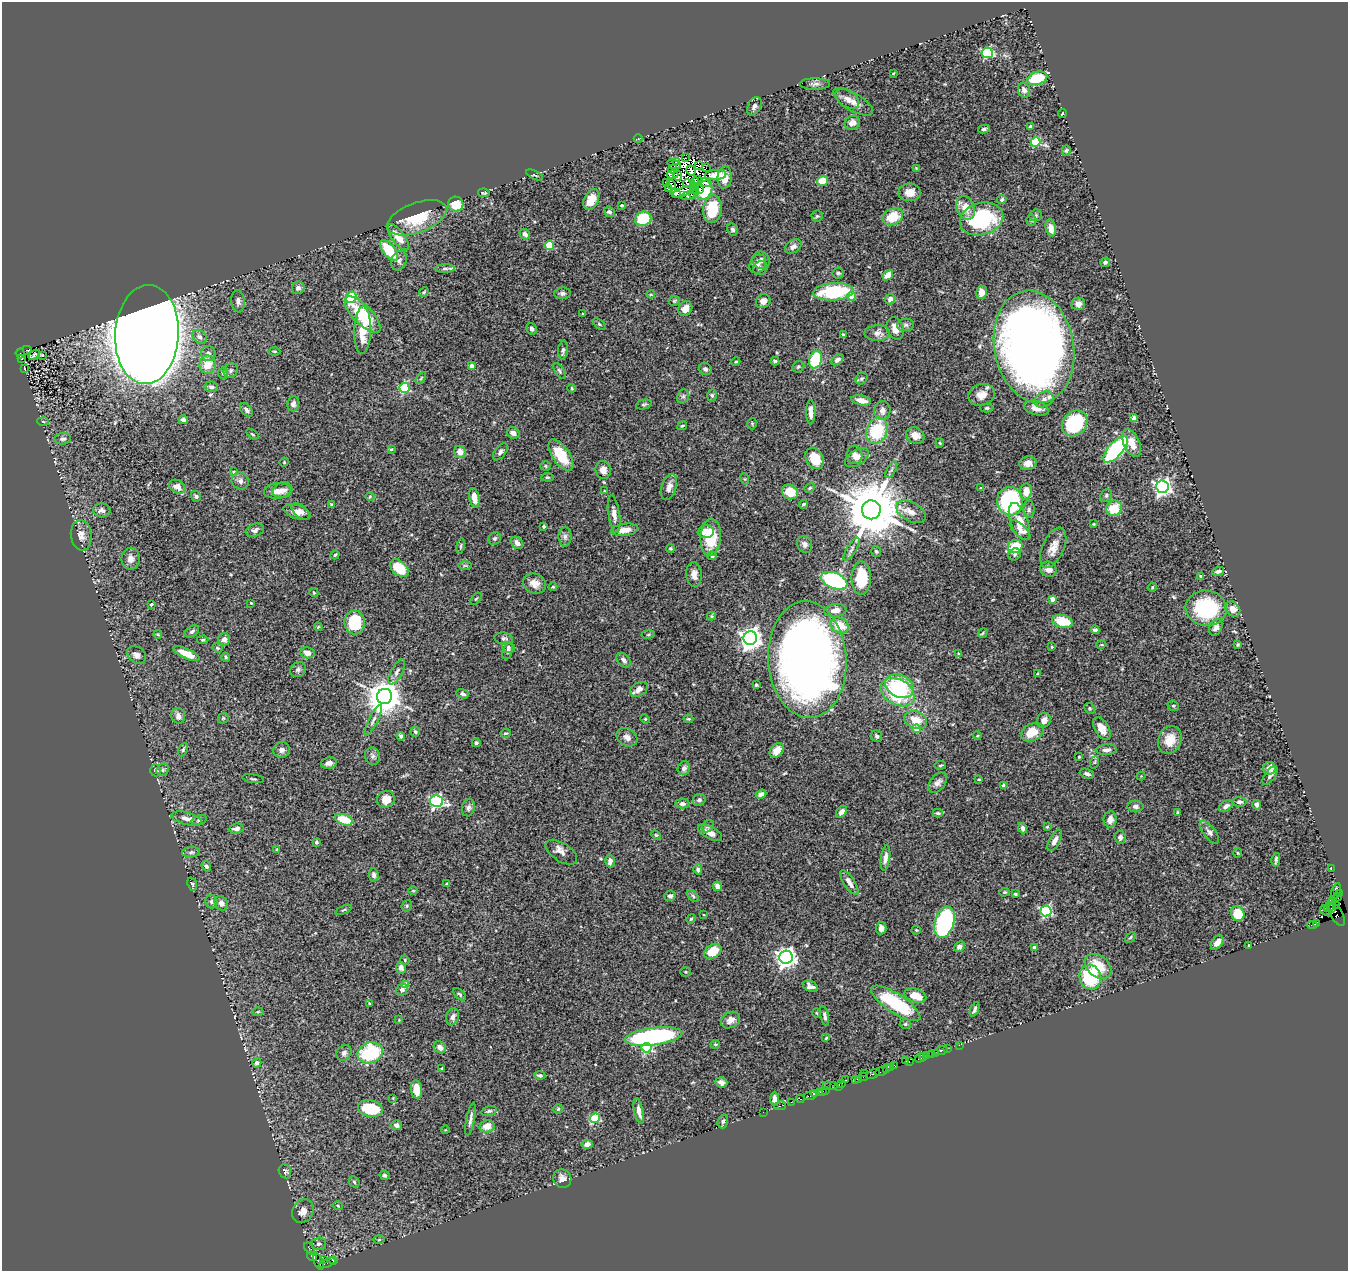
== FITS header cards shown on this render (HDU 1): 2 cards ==
NAXIS1  =                 1346
NAXIS2  =                 1269

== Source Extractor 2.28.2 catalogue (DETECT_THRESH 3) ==
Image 1346 x 1269 px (HDU 1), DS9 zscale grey, 1 PNG px = 1 image px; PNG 1350 x 1273 px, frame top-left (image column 1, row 1269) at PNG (2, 2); each listed source drawn as its Kron ellipse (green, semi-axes under 4 px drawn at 4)
Background 0.756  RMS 0.027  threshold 0.0813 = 3 sigma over >= 5 px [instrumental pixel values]
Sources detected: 492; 13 with non-positive FLUX_AUTO (blend fragments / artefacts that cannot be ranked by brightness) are neither listed nor drawn; the other 479 listed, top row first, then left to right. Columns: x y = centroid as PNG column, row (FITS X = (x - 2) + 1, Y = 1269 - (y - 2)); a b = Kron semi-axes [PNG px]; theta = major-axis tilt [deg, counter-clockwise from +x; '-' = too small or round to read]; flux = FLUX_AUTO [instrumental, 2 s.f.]
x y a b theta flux
987 53 6 5 - 170
893 73 3 2 - 1.4
1037 78 10 6 16 62
815 84 15 5 0 6.5
1024 90 8 6 -68 8.3
847 99 13 8 -35 11
853 102 22 9 -31 16
754 106 10 6 61 7.3
1062 113 4 3 - 1.5
852 123 8 6 24 12
1031 127 4 3 - 4.5
984 129 6 4 8 3.1
638 139 4 3 - 1.3
1035 142 5 4 - 110
1066 150 5 4 - 2.8
685 158 3 2 - 4.3
676 161 3 2 - 7.2
674 164 7 4 -21 5.1
698 166 3 2 - 0.31
706 168 2 2 - 1.1
916 168 4 4 - 1.5
673 169 4 3 - 1.3
691 170 5 3 - 3.8
673 174 6 2 -3 3
535 175 9 2 -25 1.9
715 175 11 5 5 4.8
678 176 5 3 - 2.1
725 177 11 7 86 23
697 180 3 2 - 1.4
822 181 5 5 - 28
666 182 4 4 - 1.7
695 182 4 2 - 0.65
705 182 6 2 -8 3.5
688 184 5 2 - 0.82
671 185 4 2 - 3.1
694 186 3 2 - 1.9
669 189 3 3 - 2.6
699 190 3 3 - 4.3
704 190 10 7 62 63
694 191 8 3 74 0.41
683 192 12 4 20 3.3
910 192 11 9 0 18
484 193 6 3 -9 2.2
676 193 5 3 - 8.2
688 196 7 3 12 8.8
1002 199 5 4 - 3.7
591 200 11 7 63 28
456 204 7 7 - 42
622 205 3 2 - 2.2
966 208 12 9 -67 24
712 209 14 9 83 60
609 212 5 5 - 4.7
1035 215 6 5 - 3
817 216 5 5 - 2.6
893 217 10 8 28 48
417 218 31 15 20 65
643 219 8 7 - 70
982 219 22 16 16 180
1031 220 5 5 - 2.5
1051 228 9 5 -78 15
732 229 6 5 - 3.5
525 234 5 5 - 7.6
398 237 16 6 -53 25
550 246 4 4 - 72
793 247 9 6 33 7
389 250 12 6 -51 77
761 260 9 8 - 7.1
399 261 10 7 71 6
1105 262 5 4 - 4
758 264 10 7 57 8.1
760 268 7 6 - 3.7
445 269 10 4 1 4.4
838 273 5 5 - 3
888 275 6 4 47 20
298 288 6 6 - 7.4
424 292 5 4 - 2.1
833 292 20 8 4 120
981 292 6 5 - 15
562 293 8 6 5 5.1
651 294 4 4 - 1.8
851 296 4 4 - 38
351 297 6 5 - 140
890 299 5 5 - 6.4
238 301 11 7 -84 7.5
674 301 6 5 - 2.3
763 301 7 6 - 8.8
1078 304 7 6 - 8.9
685 308 8 6 51 15
583 314 3 2 - 1.4
363 315 24 9 -46 91
599 324 7 4 -36 2.8
906 325 8 6 3 5.2
895 328 11 8 -70 15
532 329 6 5 - 5.8
363 330 24 8 88 42
877 333 13 7 1 11
147 335 49 32 87 6400
843 335 4 3 - 2.6
199 337 8 6 -46 6.6
1034 347 56 39 -79 2000
563 350 9 5 84 4.3
24 351 8 3 20 330
274 351 6 3 -1 1.9
20 353 5 3 - 150
208 354 7 7 - 8
34 355 6 4 37 2.4
42 356 3 3 - 5.7
21 359 3 3 - 56
816 360 9 6 73 97
837 360 7 4 40 6.8
775 361 4 3 - 3.3
736 362 4 4 - 2.4
208 365 9 8 - 31
472 366 4 3 - 10
798 367 6 5 - 3
24 368 3 2 - 1.5
705 369 6 5 - 4.7
231 370 7 6 - 4.7
560 371 9 4 -57 3.7
223 373 6 5 - 3.2
421 378 7 3 54 2.3
862 378 6 5 - 3.4
211 387 7 5 -11 5.4
404 388 5 5 - 150
572 388 4 3 - 2.1
712 395 6 4 -88 3.1
982 395 13 10 18 21
683 396 7 5 68 4.1
1044 399 10 7 25 11
861 400 10 5 -12 13
293 404 8 6 76 6.7
644 404 8 5 13 3.3
987 408 6 4 0 2.8
1036 408 13 7 -15 14
246 410 8 5 -47 5.4
882 410 9 8 - 10
811 412 12 4 -90 13
1134 418 4 4 - 5.7
183 420 5 4 - 6.9
43 421 5 3 - 2
1075 423 14 11 46 140
752 424 6 5 - 2.5
682 426 5 3 - 2.2
877 431 13 10 69 92
513 433 6 5 - 8.8
252 434 7 3 -36 2.1
915 435 9 8 - 15
63 439 8 5 5 5.2
940 443 4 4 - 2
1132 443 15 8 -66 26
391 449 3 3 - 2.1
1116 449 16 7 48 220
460 452 6 6 - 13
500 452 10 5 52 5.2
561 455 18 8 -55 46
854 455 9 8 - 9.3
815 458 11 8 -60 41
857 458 13 7 33 12
284 462 5 4 - 2.2
1028 463 8 6 11 13
545 466 5 4 - 2.3
603 470 9 7 -77 13
891 470 9 4 60 4.3
234 472 4 3 - 3.5
547 477 6 4 -6 2.4
745 479 6 3 -71 2.1
240 481 9 8 - 6.6
177 487 8 6 -31 13
669 487 13 7 73 13
1162 487 6 6 - 720
810 488 5 3 - 2.5
981 488 4 3 - 1.4
283 490 10 8 18 11
277 491 13 7 5 16
605 491 4 3 - 1.6
790 492 8 7 - 34
1026 492 8 6 81 19
196 496 5 4 - 3.3
370 496 5 3 - 1.6
1106 496 7 5 61 3.6
474 498 9 5 -79 18
1010 501 14 13 - 300
804 504 4 3 - 2.7
332 505 4 4 - 3.4
1114 508 8 7 - 42
1029 509 9 5 89 4.9
102 510 9 7 -5 6.8
871 510 9 9 - 16000
300 511 10 6 -42 7.4
297 512 14 6 -19 13
911 512 16 9 -29 18
614 514 19 6 -82 13
1019 521 19 8 -70 31
1094 524 3 3 - 1.7
544 526 3 3 - 3.3
255 530 9 6 18 6.6
625 530 14 6 7 18
1020 530 13 6 -43 8.7
706 532 8 6 5 21
81 535 15 10 -84 15
565 537 10 6 90 6.4
711 537 19 10 86 61
495 538 6 6 - 4
517 543 7 5 -51 8.2
805 544 9 7 -65 6.6
461 546 8 3 79 2.3
1015 547 7 6 - 49
670 548 4 4 - 2.6
1053 548 21 10 66 22
852 549 13 4 57 5.9
876 551 5 4 - 3.3
1015 554 6 5 - 3.2
335 555 4 3 - 2.6
712 556 4 4 - 5.3
131 559 11 9 -88 11
465 565 6 4 0 3
399 568 11 7 -41 58
1049 569 8 7 - 10
1218 571 6 4 15 6.4
694 574 12 7 -83 13
1201 576 4 3 - 2.4
861 578 16 10 90 59
834 581 14 8 -22 190
535 583 11 9 -23 16
553 587 4 4 - 1.7
1152 587 5 4 - 1.8
314 593 4 3 - 1.4
476 599 7 3 53 2.1
1052 599 4 4 - 15
251 603 3 3 - 1.4
151 604 3 3 - 3.3
1206 608 20 17 -6 130
1233 609 8 6 -43 15
835 610 11 6 6 12
712 616 4 4 - 2.3
1062 621 10 6 -12 47
355 622 12 10 -84 96
840 625 9 7 -27 40
318 627 4 4 - 1.7
1216 627 8 6 67 10
1095 630 4 3 - 4.3
192 631 8 5 33 4.5
983 633 5 3 - 2
158 634 4 4 - 1.9
648 634 7 3 9 2.2
504 638 9 6 -10 4.7
750 638 7 6 - 1400
224 639 6 5 - 8.1
203 640 6 4 3 2.6
1238 644 3 3 - 2.3
1101 645 5 3 - 1.8
508 647 6 5 - 3.5
1052 647 4 4 - 1.7
217 648 5 4 - 2.1
508 651 8 5 69 4.1
308 653 7 5 -11 11
186 654 14 5 -24 31
958 654 4 3 - 1.8
137 655 10 7 -37 9.7
226 657 4 4 - 2.5
624 660 8 5 -48 7.6
807 660 58 39 -87 1600
298 670 8 7 - 5.2
397 672 14 5 62 7.1
1038 673 3 2 - 1.3
756 685 3 3 - 2.1
899 686 15 11 -27 95
639 689 9 6 29 15
898 692 18 12 -30 120
462 694 6 4 -19 5.1
385 696 7 7 - 4300
1173 706 6 5 - 3
1090 708 6 5 - 2.8
178 716 8 7 - 10
223 718 6 4 43 2.4
645 719 5 4 - 1.9
689 719 5 3 - 2.2
373 720 17 4 63 7.1
916 720 12 8 -23 26
1044 720 8 7 - 10
917 729 4 4 - 35
1102 729 12 7 -59 18
415 732 5 4 - 3.3
1032 732 12 8 26 39
505 733 5 4 - 2.6
401 736 4 4 - 4.5
877 736 6 5 - 3.6
977 736 4 3 - 1.5
627 737 11 8 -32 11
1170 740 14 11 69 29
476 743 4 4 - 2.7
183 750 7 4 64 3.1
281 750 8 8 - 6.9
777 750 8 6 50 15
1106 750 10 5 4 7.5
373 756 9 7 -74 6.4
1079 757 3 3 - 1.6
1095 762 6 4 70 2.5
329 763 8 5 11 8.3
940 765 6 3 9 2
684 768 7 6 - 7
1269 768 6 6 - 11
156 770 6 5 - 2.9
163 770 7 5 46 3.7
1087 774 7 4 -17 4.8
1270 775 11 5 55 5.4
1141 776 4 4 - 1.6
253 779 11 2 -7 2.5
979 779 4 2 - 1.6
938 783 12 7 51 9.1
1004 786 4 4 - 12
761 794 5 4 - 6.4
386 799 9 8 - 22
699 800 6 5 - 5
436 801 7 5 -11 340
1239 802 7 4 -4 5.3
682 804 7 5 0 5.1
1257 805 5 4 - 5.8
1135 806 8 6 -1 5.6
1226 806 8 5 36 6.5
468 808 9 6 77 5.8
841 812 7 4 51 10
938 813 5 3 - 3.3
1178 813 4 3 - 2.9
187 819 16 6 -13 14
1110 819 8 6 83 12
199 820 8 4 16 3.6
344 820 9 5 -19 38
708 826 7 5 45 3.2
1047 827 4 3 - 1.7
1023 828 5 4 - 5.1
236 829 7 5 8 11
1209 832 13 6 -52 7.3
710 833 13 6 -28 14
656 835 5 3 - 1.9
1120 837 6 5 - 6.7
1055 840 12 5 62 10
316 842 4 3 - 3.7
277 849 4 3 - 2.8
191 852 9 5 5 4.1
561 852 18 9 -33 13
1237 853 5 3 - 1.8
885 858 13 4 81 9
1276 860 7 3 78 4
610 861 6 4 88 8.3
206 866 6 4 -55 3.7
698 869 5 4 - 4.7
1331 869 2 2 - 13
374 875 7 5 -82 5.4
849 883 14 5 -57 14
192 884 7 4 -72 2.7
446 884 4 3 - 1.4
717 886 5 4 - 10
413 891 5 3 - 1.5
1004 892 5 4 - 2
1336 892 9 2 73 52
1339 893 4 3 - 94
1015 894 4 3 - 2.7
670 896 6 5 - 5
693 896 7 4 -46 3.1
1338 897 4 3 - 33
1332 900 3 2 - 38
211 902 7 6 - 5.1
221 903 8 6 -57 9.7
1337 905 2 2 - 10
407 906 6 5 - 3.1
1329 907 5 3 - 500
1332 909 4 3 - 390
344 910 8 3 23 2.6
1046 911 5 5 - 240
1326 911 7 3 -35 39
1238 914 7 6 - 46
1337 914 13 6 -62 180
704 915 2 2 - 1.3
691 919 5 4 - 2.2
944 922 16 9 72 250
1317 923 3 2 - 54
1312 925 5 3 - 31
881 928 6 5 - 8.6
916 930 4 4 - 2
1130 937 6 3 44 2.1
1217 942 8 5 53 13
1249 945 3 2 - 1.2
959 947 6 5 - 8.9
1034 948 4 3 - 8.9
713 951 9 6 33 37
786 957 6 6 - 1100
405 960 5 4 - 1.8
1098 966 15 10 -39 43
401 968 6 5 - 6.1
686 972 5 4 - 2
1090 977 12 10 -75 110
406 985 4 4 - 39
810 986 8 5 -24 8.6
402 990 6 5 - 6.6
460 994 7 4 -44 3
915 996 11 6 -16 28
369 1003 4 2 - 1.3
896 1003 29 9 -33 120
974 1009 8 3 69 4.4
258 1012 5 3 - 1.9
816 1013 5 3 - 1.5
825 1016 10 4 -78 4.7
453 1017 8 6 72 7.4
399 1020 4 4 - 1.5
731 1020 10 7 30 12
905 1024 5 5 - 2.7
653 1036 29 9 7 350
826 1038 3 3 - 1.8
715 1044 5 3 - 1.8
959 1045 2 2 - 22
440 1047 7 5 -42 7.3
647 1048 5 5 - 170
947 1048 3 3 - 50
941 1050 7 3 15 66
344 1053 8 7 - 7
370 1053 13 10 19 130
935 1053 3 2 - 34
931 1054 2 2 - 25
926 1056 3 2 - 69
923 1057 3 3 - 62
920 1058 5 3 - 87
905 1061 3 2 - 26
909 1062 3 2 - 45
257 1063 5 4 - 6.7
894 1065 4 2 - 27
891 1067 3 3 - 49
887 1068 3 2 - 38
442 1069 4 3 - 2
882 1071 6 3 27 75
865 1073 3 3 - 78
873 1074 7 3 19 160
540 1075 5 3 - 2.9
863 1077 4 2 - 38
855 1079 3 3 - 53
859 1079 3 2 - 37
846 1080 2 2 - 37
721 1082 6 5 - 5.6
842 1084 4 2 - 56
827 1086 2 2 - 24
834 1086 4 2 - 75
839 1086 3 2 - 54
416 1089 9 5 -82 31
826 1090 2 2 - 64
823 1091 3 2 - 45
819 1092 3 2 - 51
815 1094 3 3 - 41
810 1096 6 3 14 45
393 1098 4 3 - 1.4
774 1099 7 4 -90 6.8
800 1099 4 3 - 65
791 1102 2 2 - 28
780 1106 6 3 14 21
370 1109 13 8 -11 75
558 1109 5 5 - 2.6
489 1111 8 5 15 3.9
639 1111 13 4 -78 11
763 1112 2 2 - 12
595 1118 5 4 - 100
470 1119 17 4 79 7
723 1121 7 5 74 3.5
396 1125 6 5 - 6.2
487 1126 7 6 - 19
445 1130 4 3 - 1.3
587 1144 6 4 14 7.7
285 1171 7 6 - 5.9
385 1175 5 4 - 4.2
562 1179 9 9 - 11
354 1182 6 4 -47 2.6
338 1206 5 3 - 1.6
303 1211 12 10 60 14
379 1240 5 3 - 1.9
319 1244 7 6 - 6
309 1249 7 3 -53 57
312 1256 5 3 - 120
323 1260 3 3 - 150
334 1260 3 3 - 57
319 1262 8 4 -65 190
327 1263 9 3 24 40
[13 non-positive-flux detections neither listed nor drawn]